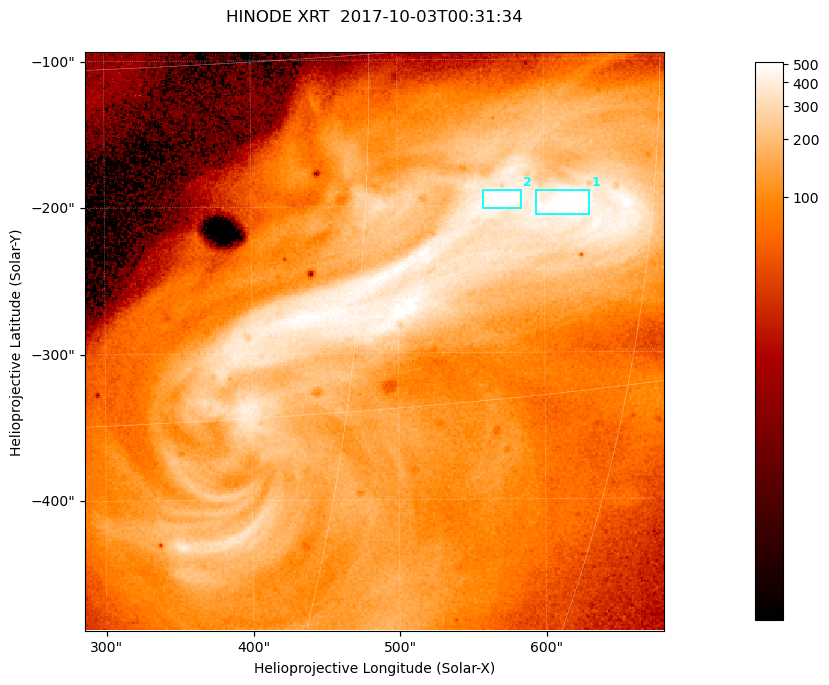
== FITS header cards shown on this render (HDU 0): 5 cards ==
TELESCOP= 'HINODE  '           /
INSTRUME= 'XRT     '           /
DATE_OBS= '2017-10-03T00:31:34.069' /
CTYPE1  = 'Solar-X '           /
CTYPE2  = 'Solar-Y '           /

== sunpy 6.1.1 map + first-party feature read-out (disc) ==
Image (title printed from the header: HINODE XRT  2017-10-03T00:31:34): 384 x 384 px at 1.03 arcsec/px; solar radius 958 arcsec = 932 px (partial field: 5.4% of the solar disc is inside the frame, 100% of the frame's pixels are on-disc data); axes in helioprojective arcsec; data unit not stated in the header (colour bar unlabelled)
Orientation: roll -0.357 deg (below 1 deg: not rotated)
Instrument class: DISC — disc imager (sunpy class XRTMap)
Bright regions (active regions / flare kernels): reference = the on-disc median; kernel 3 px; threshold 5 sigma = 381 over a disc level ~106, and >= 1.15x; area >= 147 px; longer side >= 5 px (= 5.1 arcsec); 2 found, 2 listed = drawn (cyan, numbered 1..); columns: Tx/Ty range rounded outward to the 5 arcsec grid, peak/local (2 s.f.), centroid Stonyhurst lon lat
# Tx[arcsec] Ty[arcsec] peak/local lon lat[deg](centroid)
1 595..635 -210..-190 5.6 +40 -7
2 555..585 -205..-185 5.6 +37 -6